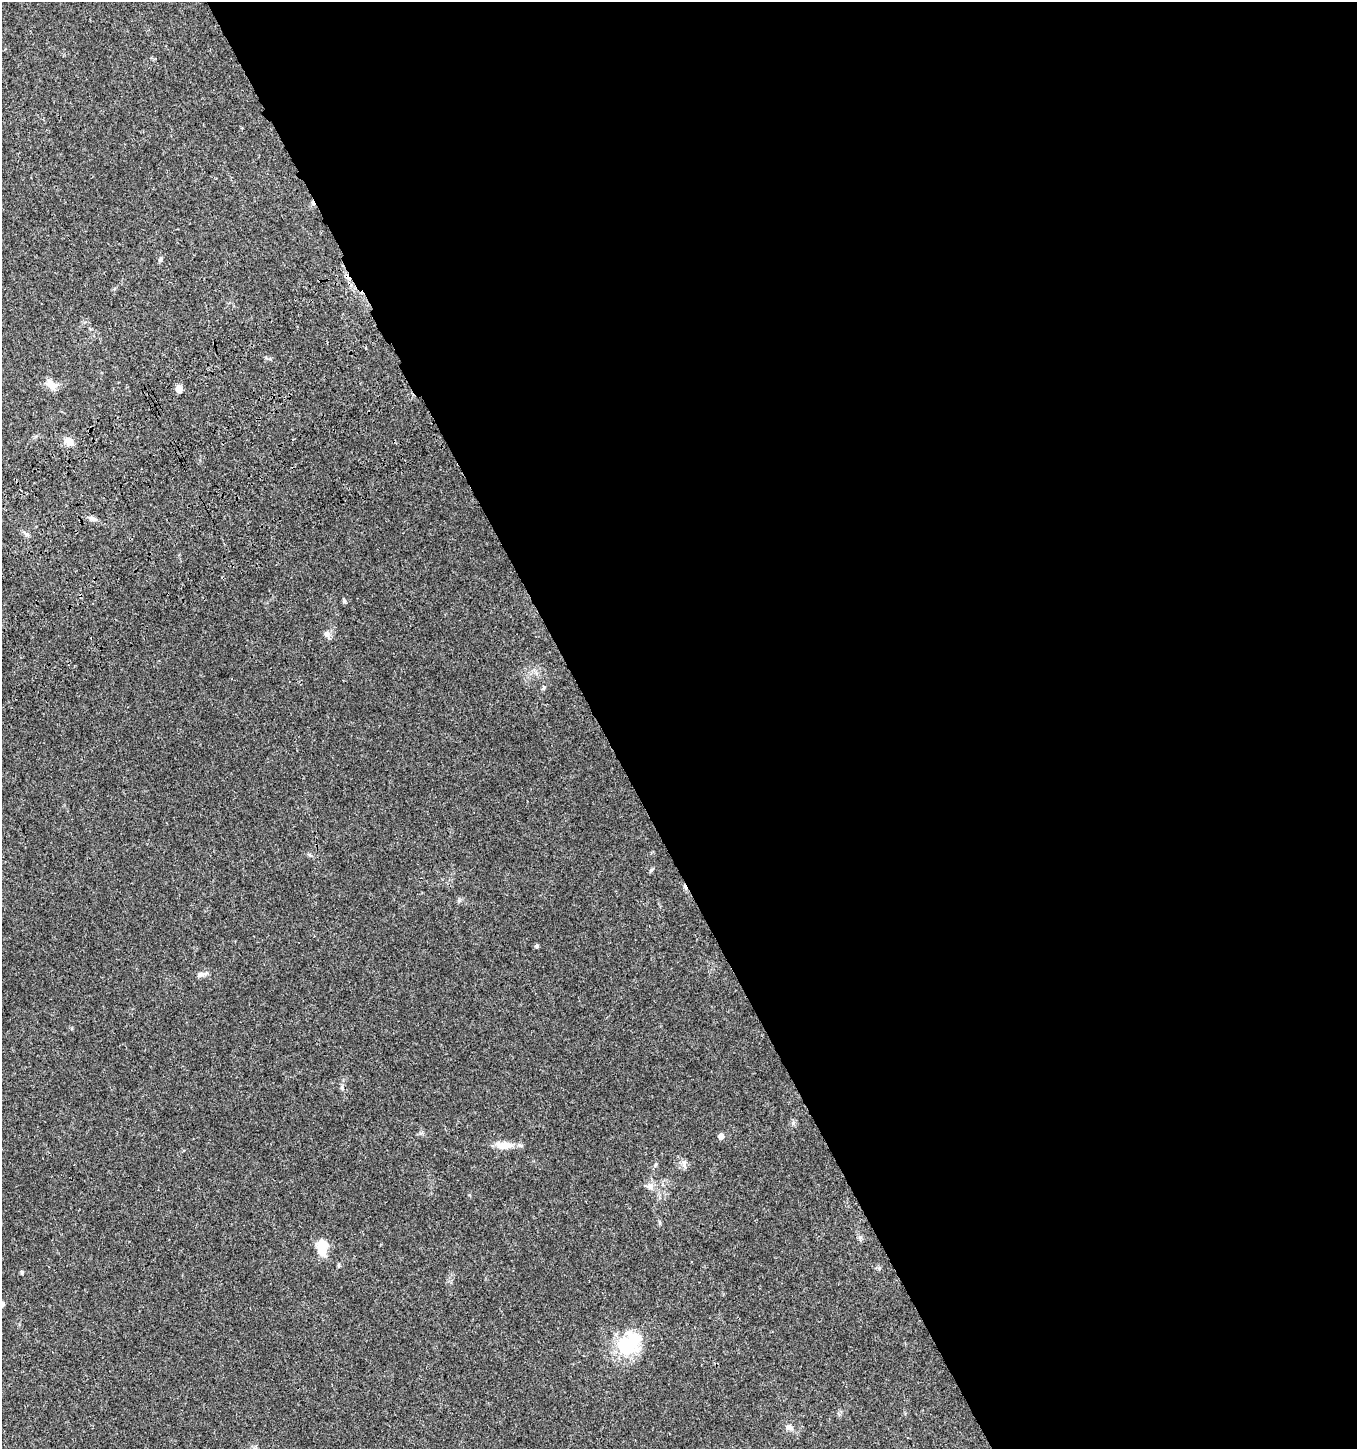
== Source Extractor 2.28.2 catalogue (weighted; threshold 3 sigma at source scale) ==
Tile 8 of 4 x 4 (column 4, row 2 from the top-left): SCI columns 4244-5598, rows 3004-4450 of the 5835 x 6003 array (HDU 1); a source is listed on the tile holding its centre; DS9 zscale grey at full resolution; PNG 1359 x 1451 px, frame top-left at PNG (2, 2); no overlay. Shown black and unused: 56% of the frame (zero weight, under 3 of 4 exposures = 6% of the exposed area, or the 3 px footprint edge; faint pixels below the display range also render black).
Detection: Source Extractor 2.28.2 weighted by HDU 2 'WHT'; one run over the whole footprint, this tile lists its part. Background 0.0349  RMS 0.0033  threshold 0.0149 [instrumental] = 3 sigma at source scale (4.5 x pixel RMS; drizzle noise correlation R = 1.50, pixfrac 1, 0.0396/0.0396 arcsec/px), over >= 5 px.
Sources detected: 29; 2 inside a brighter object's white glare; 1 cosmic-ray / hot-pixel residue — not listed; the other 26 listed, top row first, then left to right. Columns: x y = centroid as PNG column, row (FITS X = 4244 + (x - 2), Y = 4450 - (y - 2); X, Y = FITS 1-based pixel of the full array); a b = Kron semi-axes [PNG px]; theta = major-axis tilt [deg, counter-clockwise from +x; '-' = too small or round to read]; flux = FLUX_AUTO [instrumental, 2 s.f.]
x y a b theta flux
160 260 7 5 72 0.66
52 385 14 9 -44 3.1
179 389 5 4 - 5.2
69 442 11 9 -38 2.6
92 518 9 6 -33 1.2
327 634 9 7 -79 1.4
543 688 6 4 59 0.48
651 870 7 4 45 0.49
536 946 5 5 - 0.64
201 974 15 6 11 1.4
793 1123 7 5 45 0.77
721 1136 5 4 - 2.5
504 1145 21 9 0 4.7
684 1163 10 4 77 0.84
655 1164 7 4 71 0.55
650 1187 11 9 -15 1.9
659 1222 6 4 -71 0.44
860 1238 6 6 - 0.73
322 1247 20 12 -86 6.5
339 1265 5 4 - 0.47
879 1268 5 5 - 0.54
22 1272 5 5 - 0.41
2 1304 7 6 - 0.74
627 1345 33 19 -40 13
789 1427 12 8 -13 1.7
254 1448 6 4 -18 0.58
Isophote crosses this tile's border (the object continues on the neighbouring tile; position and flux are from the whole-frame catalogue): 2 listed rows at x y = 2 1304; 254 1448
Unlisted compact peaks at least as high as the median listed source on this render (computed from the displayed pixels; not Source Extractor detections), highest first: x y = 344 601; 469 1195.